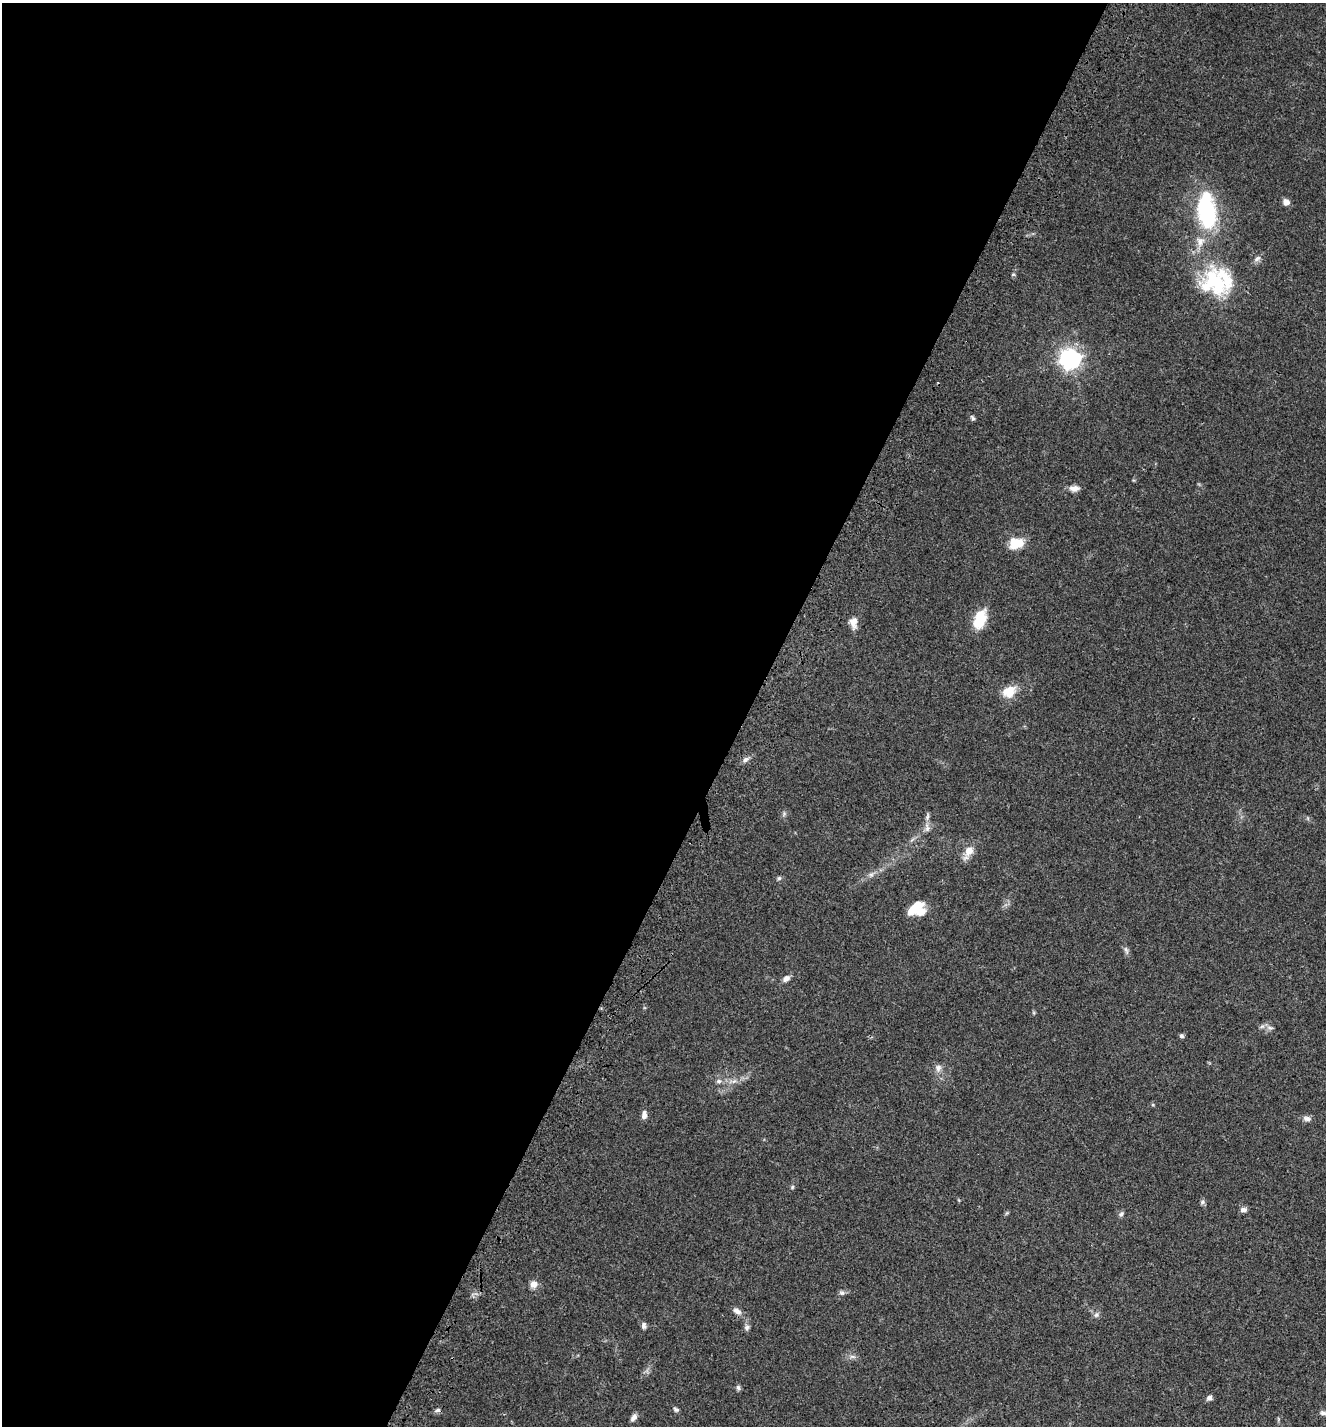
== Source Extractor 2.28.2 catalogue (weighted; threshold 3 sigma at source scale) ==
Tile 5 of 4 x 4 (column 1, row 2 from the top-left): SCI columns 364-1687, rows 3007-4430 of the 6087 x 5999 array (HDU 1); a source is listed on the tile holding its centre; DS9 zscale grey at full resolution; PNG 1328 x 1428 px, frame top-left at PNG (2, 3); no overlay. Shown black and unused: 56% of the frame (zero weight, under 3 of 4 exposures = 9% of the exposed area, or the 3 px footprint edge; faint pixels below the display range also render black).
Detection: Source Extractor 2.28.2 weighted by HDU 2 'WHT'; one run over the whole footprint, this tile lists its part. Background 0.0494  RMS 0.0041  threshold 0.0186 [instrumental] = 3 sigma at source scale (4.5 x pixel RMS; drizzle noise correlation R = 1.50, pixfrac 1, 0.0396/0.0396 arcsec/px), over >= 5 px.
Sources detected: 51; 1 cosmic-ray / hot-pixel residue — not listed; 4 inside a brighter listed object's ellipse — not listed separately; the other 46 listed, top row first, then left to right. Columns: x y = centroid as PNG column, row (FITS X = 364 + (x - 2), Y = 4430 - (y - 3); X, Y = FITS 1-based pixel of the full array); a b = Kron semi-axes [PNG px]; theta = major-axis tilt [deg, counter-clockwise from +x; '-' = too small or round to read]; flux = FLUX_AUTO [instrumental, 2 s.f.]
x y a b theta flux
1286 202 7 6 - 2.5
1207 211 40 19 -85 44
1257 259 10 6 33 1.5
1013 274 6 4 1 0.49
1215 282 39 32 -44 34
1070 359 8 8 - 200
973 418 7 5 -52 0.85
1074 488 12 7 3 2.6
1016 543 18 13 11 8.1
980 619 21 12 69 11
853 622 14 9 -86 3.6
1009 691 18 14 31 6.9
746 759 10 6 28 1.6
784 814 7 4 72 0.75
927 827 15 7 -81 2.1
968 852 18 8 59 5.1
871 875 7 6 - 1.3
779 878 6 6 - 0.75
915 907 22 9 41 7.2
1126 950 13 5 -76 1.3
786 979 8 6 30 2
1270 1028 10 6 -10 1.6
1181 1036 5 5 - 0.88
938 1068 11 8 88 2.1
719 1081 7 5 19 1.1
733 1081 14 5 9 2.3
1153 1105 5 4 - 0.48
644 1115 10 6 85 2.1
1307 1118 11 7 -8 1.7
792 1187 5 5 - 0.6
1202 1202 7 6 - 0.9
1243 1210 7 6 - 1.8
1121 1214 8 6 53 1
534 1284 10 9 - 2.6
842 1293 8 6 -38 1.1
737 1311 12 7 -34 2.3
1096 1315 8 7 - 1.3
643 1326 9 6 88 1.4
747 1327 9 7 83 1.3
852 1357 10 4 -1 1.2
738 1388 8 6 -87 0.92
1209 1398 7 6 - 1.4
438 1410 7 5 16 1.1
676 1410 8 5 -32 0.85
1323 1413 10 5 0 1.2
634 1417 10 6 57 1.7
Isophote crosses this tile's border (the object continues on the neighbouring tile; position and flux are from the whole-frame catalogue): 1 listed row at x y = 1323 1413